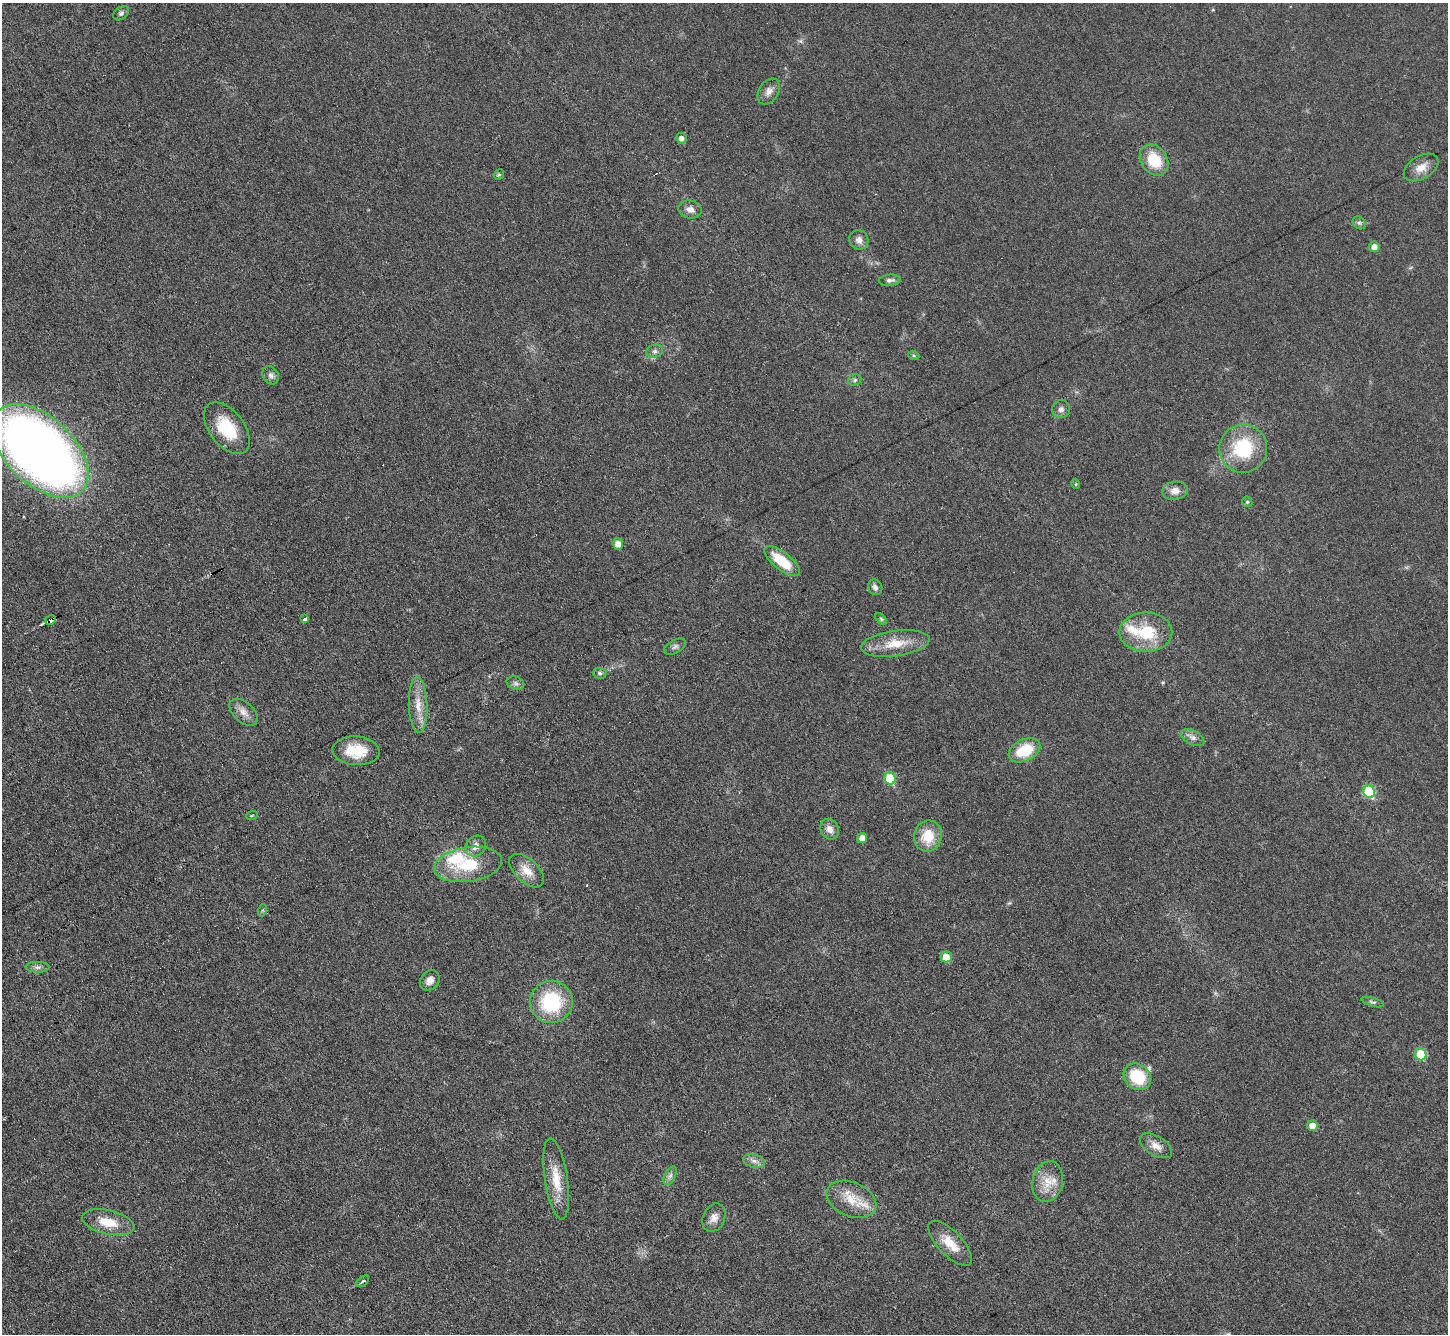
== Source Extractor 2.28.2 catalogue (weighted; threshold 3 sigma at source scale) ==
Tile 7 of 4 x 4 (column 3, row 2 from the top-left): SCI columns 2893-4338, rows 2957-4288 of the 5783 x 5774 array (HDU 1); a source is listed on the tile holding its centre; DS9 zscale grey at full resolution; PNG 1450 x 1336 px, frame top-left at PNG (2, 3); each listed source drawn as its Kron ellipse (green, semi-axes under 4 px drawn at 4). Shown black and unused: <1% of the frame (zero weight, under 3 of 6 exposures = <1% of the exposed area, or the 3 px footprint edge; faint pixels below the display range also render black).
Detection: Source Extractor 2.28.2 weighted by HDU 2 'WHT'; one run over the whole footprint, this tile lists its part. Background 0.0318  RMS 0.0038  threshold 0.0155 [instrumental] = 3 sigma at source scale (4.09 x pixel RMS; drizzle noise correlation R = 1.36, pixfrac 0.8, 0.05/0.05 arcsec/px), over >= 5 px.
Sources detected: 69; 3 inside a brighter listed object's ellipse — not listed separately; the other 66 listed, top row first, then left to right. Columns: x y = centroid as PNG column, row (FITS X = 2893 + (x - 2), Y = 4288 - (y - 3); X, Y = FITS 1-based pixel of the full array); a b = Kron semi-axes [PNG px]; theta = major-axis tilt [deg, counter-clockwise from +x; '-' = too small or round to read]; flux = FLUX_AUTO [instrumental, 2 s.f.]
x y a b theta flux
121 13 8 6 38 0.92
769 91 14 9 57 2.3
681 138 5 5 - 1.8
1154 160 17 13 -54 11
1421 167 19 11 31 4
499 174 6 4 51 0.47
690 209 12 9 -15 2.2
1359 223 7 6 - 0.8
859 240 10 9 - 2
1374 247 5 5 - 2.1
890 280 11 5 6 1.2
655 351 8 6 14 1.2
914 356 5 3 - 0.45
271 375 9 7 -59 1.3
855 380 7 5 25 0.74
1061 409 9 9 - 1.6
227 428 30 17 -52 14
1243 449 24 24 - 21
40 451 58 33 -44 340
1076 484 5 3 - 0.37
1175 491 13 9 8 2.7
1247 502 5 5 - 0.51
618 544 6 5 - 2.4
782 561 21 8 -38 12
875 587 8 7 - 1.3
305 619 4 3 - 1.5
881 619 7 4 -46 0.55
50 620 6 3 29 14
1146 632 26 19 0 15
895 643 35 12 7 8.6
675 647 12 6 30 1.2
600 673 7 5 -2 0.89
515 683 9 6 -17 1.2
418 705 28 9 -88 5.7
244 712 17 10 -41 2.7
1193 738 13 7 -28 1.7
1024 750 17 10 26 12
356 751 23 14 -4 9.4
890 779 6 5 - 15
1369 792 6 5 - 19
252 815 6 3 20 0.4
830 829 10 9 - 2.4
928 836 16 14 80 8.6
862 838 5 5 - 2.2
476 846 11 9 45 2.5
468 864 34 17 8 16
527 871 21 11 -43 5.1
263 910 6 4 71 0.47
946 957 5 5 - 5.3
37 967 12 5 -2 1.2
430 980 11 9 49 2.3
551 1002 21 21 - 24
1373 1002 12 3 -16 0.74
1421 1054 6 5 - 11
1137 1077 15 12 -40 15
1312 1126 5 5 - 3.1
1156 1146 18 9 -31 3.1
754 1161 11 6 -15 1.6
670 1176 10 5 63 1.2
556 1179 41 11 -81 8.4
1048 1182 21 15 78 6.5
851 1199 26 17 -23 8.5
714 1218 15 11 65 2.7
108 1222 27 12 -13 7.8
950 1243 29 12 -46 6.7
363 1281 7 3 40 0.48
Overlapping masked pixels (flux is a lower limit): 1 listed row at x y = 50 620
Isophote crosses this tile's border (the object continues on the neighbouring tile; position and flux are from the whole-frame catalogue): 1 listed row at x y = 40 451